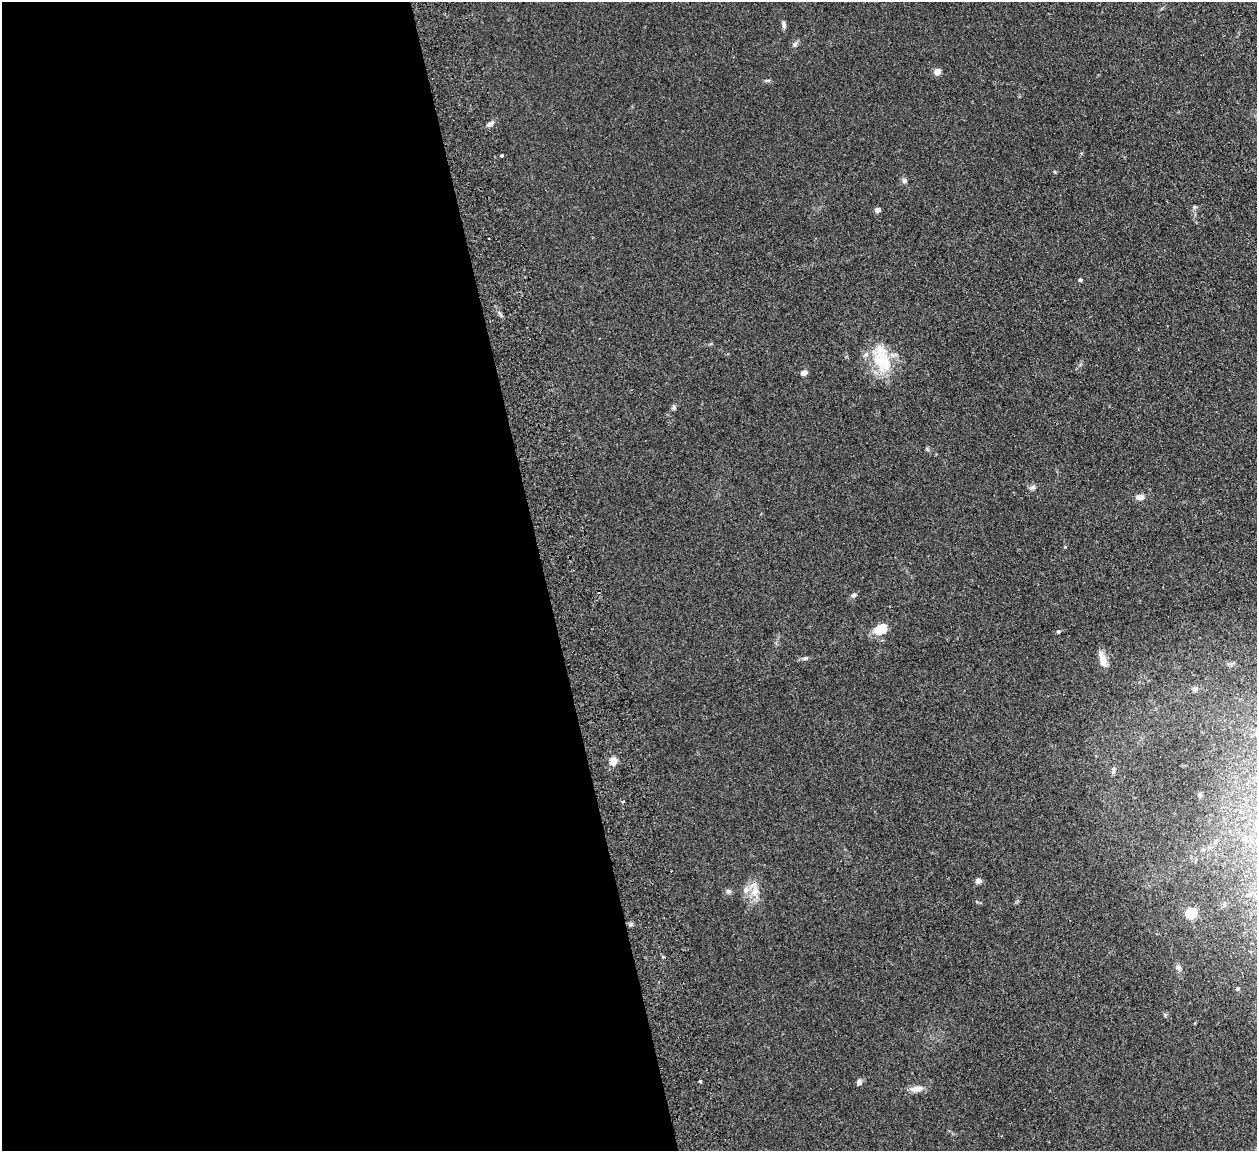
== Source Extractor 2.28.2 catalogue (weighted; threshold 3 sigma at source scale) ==
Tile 9 of 4 x 4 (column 1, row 3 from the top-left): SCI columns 58-1312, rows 1309-2457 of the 5132 x 5031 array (HDU 1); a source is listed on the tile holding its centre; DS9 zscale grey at full resolution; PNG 1259 x 1153 px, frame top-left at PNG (2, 2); no overlay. Shown black and unused: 43% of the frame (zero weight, under 2 of 3 exposures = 3% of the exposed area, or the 3 px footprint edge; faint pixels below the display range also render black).
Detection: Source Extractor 2.28.2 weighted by HDU 2 'WHT'; one run over the whole footprint, this tile lists its part. Background 0.136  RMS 0.011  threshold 0.0505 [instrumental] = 3 sigma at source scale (4.5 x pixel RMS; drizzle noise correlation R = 1.50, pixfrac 1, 0.05/0.05 arcsec/px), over >= 5 px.
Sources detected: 37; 2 cosmic-ray / hot-pixel residue — not listed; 3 inside a brighter listed object's ellipse — not listed separately; the other 32 listed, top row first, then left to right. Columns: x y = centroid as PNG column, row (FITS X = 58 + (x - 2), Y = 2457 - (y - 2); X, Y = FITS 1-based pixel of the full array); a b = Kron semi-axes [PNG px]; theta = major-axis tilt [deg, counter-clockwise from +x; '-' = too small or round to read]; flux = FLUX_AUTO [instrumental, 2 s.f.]
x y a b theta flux
784 25 11 4 -85 2.8
795 44 8 6 19 2.6
937 71 5 4 - 17
491 124 8 5 27 4
502 155 3 3 - 4.6
904 180 6 6 - 3
878 210 4 4 - 6.7
1080 280 4 3 - 2.1
882 361 32 23 -61 45
804 373 7 6 - 4.9
674 407 7 5 61 2.2
1032 488 10 4 9 2.3
1139 497 9 6 2 6.5
1065 546 4 3 - 1.8
854 595 7 6 - 2.4
880 630 15 10 -2 16
1058 632 4 4 - 2.2
805 658 7 5 10 2.4
1103 660 20 8 -77 11
1194 689 8 6 14 2.6
614 761 10 8 75 7.5
1113 770 9 4 87 2.4
1200 795 6 5 - 1.9
979 881 7 5 49 4.2
729 891 8 5 -19 2.3
755 891 11 10 - 10
1191 913 6 5 - 71
1178 967 9 6 -63 3.3
1237 988 4 4 - 1.6
701 1081 3 3 - 5.3
859 1082 7 6 - 3.2
916 1089 16 7 8 8.5